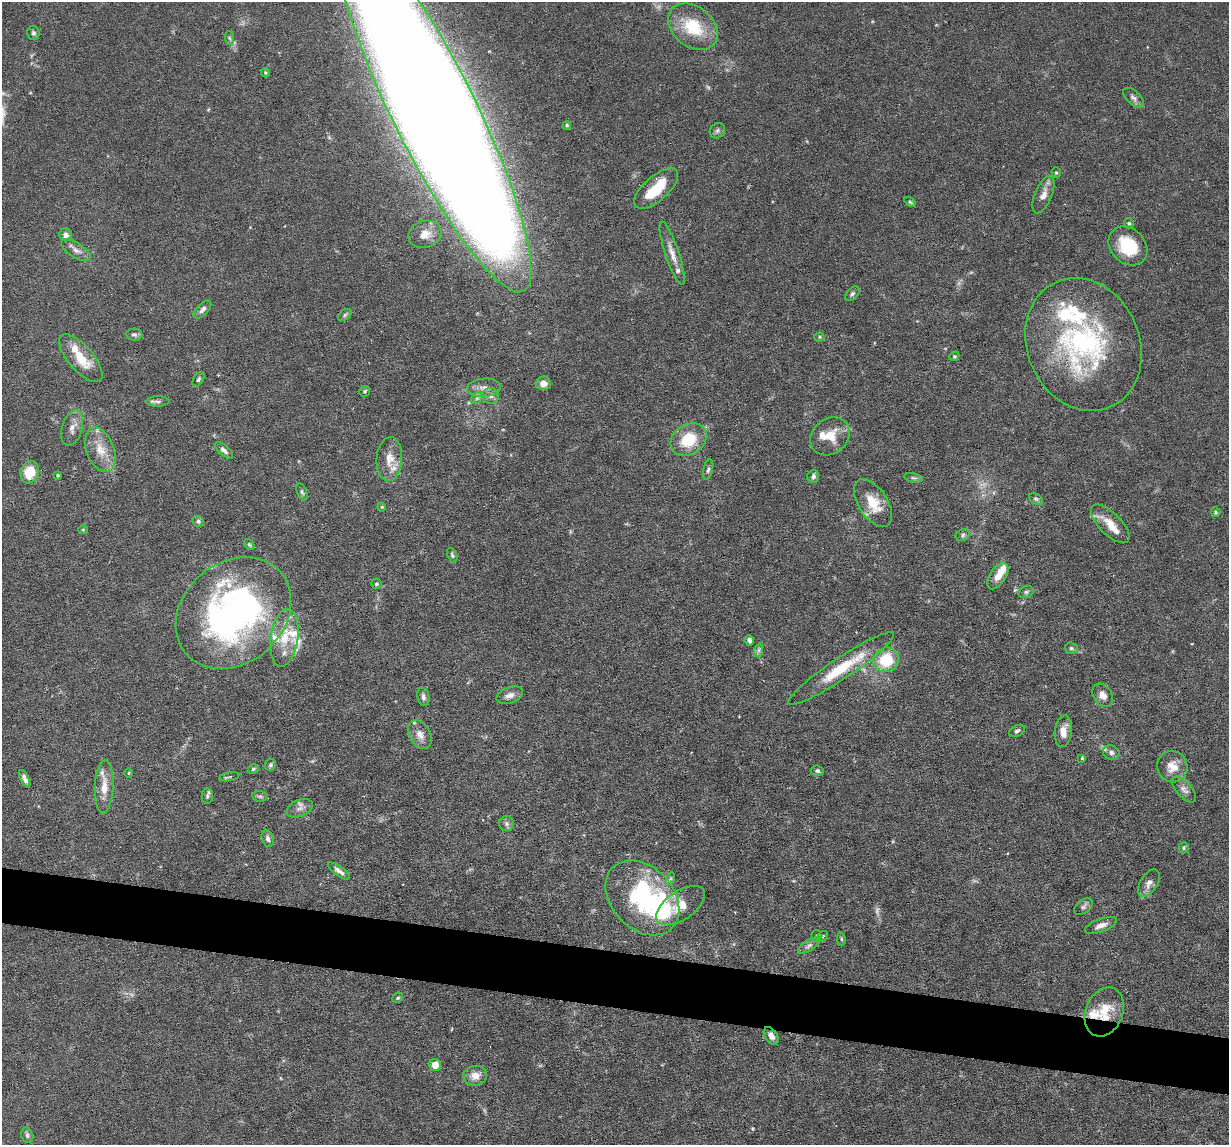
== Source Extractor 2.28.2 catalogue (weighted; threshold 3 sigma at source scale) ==
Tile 6 of 4 x 4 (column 2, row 2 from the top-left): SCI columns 1227-2453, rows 2405-3547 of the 4906 x 4927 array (HDU 1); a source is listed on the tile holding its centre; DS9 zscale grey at full resolution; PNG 1231 x 1147 px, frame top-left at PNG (2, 2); each listed source drawn as its Kron ellipse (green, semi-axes under 4 px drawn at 4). Shown black and unused: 5% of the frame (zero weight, under 3 of 6 exposures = <1% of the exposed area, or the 3 px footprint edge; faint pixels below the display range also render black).
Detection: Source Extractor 2.28.2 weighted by HDU 2 'WHT'; one run over the whole footprint, this tile lists its part. Background 0.0968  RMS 0.0042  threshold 0.0172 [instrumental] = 3 sigma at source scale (4.09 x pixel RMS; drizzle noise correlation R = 1.36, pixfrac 0.8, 0.05/0.05 arcsec/px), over >= 5 px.
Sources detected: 127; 4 too faint to see at this stretch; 2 inside a brighter object's white glare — neither listed nor drawn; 16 inside a brighter listed object's ellipse — not listed separately; the other 105 listed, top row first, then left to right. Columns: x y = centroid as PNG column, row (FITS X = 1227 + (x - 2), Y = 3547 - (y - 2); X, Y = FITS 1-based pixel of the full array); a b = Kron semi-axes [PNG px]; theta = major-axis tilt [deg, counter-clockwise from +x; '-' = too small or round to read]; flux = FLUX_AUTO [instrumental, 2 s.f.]
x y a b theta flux
693 27 27 20 -39 17
33 33 7 6 - 0.98
229 38 7 4 -87 0.66
265 73 5 3 - 0.44
1134 98 13 6 -44 1.6
434 111 201 41 -64 3500
567 125 4 4 - 0.61
717 131 8 7 - 1.1
1056 173 5 4 - 0.51
656 189 27 12 41 14
1043 195 20 8 68 3.2
910 202 6 4 -33 0.59
1129 223 5 5 - 0.6
425 234 17 13 18 4.9
65 235 6 6 - 2
1128 246 21 17 -44 16
76 250 17 7 -31 2.4
672 253 33 7 -71 4.3
852 294 9 5 45 0.95
202 310 11 5 46 1.5
345 315 7 5 38 0.74
134 335 8 6 -5 0.98
819 337 5 4 - 0.47
1083 344 68 56 -66 81
954 356 5 4 - 0.55
81 358 30 12 -49 10
198 379 8 4 58 0.79
543 383 7 7 - 2.9
484 388 17 9 4 3.2
365 391 5 5 - 0.62
491 396 8 8 - 1.7
477 398 6 5 - 0.94
158 402 12 5 1 1.2
72 428 18 10 73 3.2
830 436 21 17 39 8
689 439 19 15 34 13
100 450 23 14 -68 7.6
224 450 11 5 -41 1.4
389 459 22 12 87 5.7
708 470 10 5 77 0.95
30 472 11 9 69 9.5
58 475 4 3 - 0.45
813 476 6 5 - 1.3
914 478 9 4 -12 0.86
302 492 9 5 -68 0.82
1036 499 7 5 -30 0.87
873 503 27 14 -57 9.7
382 507 4 4 - 0.41
1216 512 5 5 - 0.55
198 521 6 5 - 0.85
1110 524 25 11 -45 5.8
83 530 5 4 - 0.45
963 535 7 5 25 0.9
249 544 6 4 -50 0.62
452 555 8 5 -68 0.78
998 576 15 8 57 4.7
376 584 5 5 - 0.69
1026 592 8 5 15 0.89
233 613 63 50 41 160
284 638 29 13 82 11
749 640 5 4 - 1.2
1071 648 6 5 - 0.79
759 650 7 4 72 0.95
886 660 13 12 - 14
841 668 63 10 34 17
510 695 14 8 19 2.2
1103 695 12 9 -58 2.6
423 697 9 6 -79 1.4
1017 731 8 5 29 0.89
1063 731 16 8 83 4
420 735 15 10 -59 3.4
1111 752 8 7 - 1.6
1082 758 4 4 - 0.4
270 765 6 5 - 0.8
1172 767 16 15 - 5.4
253 769 6 4 27 0.6
817 771 6 5 - 0.74
129 773 5 3 - 0.37
229 777 10 3 10 0.56
25 779 9 4 -63 1.4
104 787 26 9 87 6.3
1184 789 16 7 -47 2.1
207 796 7 5 -90 1
260 796 7 5 -7 0.71
300 808 14 8 22 2.2
506 824 7 7 - 1.2
268 838 9 5 -72 1.2
1184 848 6 5 - 0.63
339 871 13 4 -35 1.7
671 878 6 4 71 0.66
1149 883 15 8 58 2.4
642 898 42 31 -46 51
680 906 28 14 34 7.3
1083 907 10 6 37 1.2
1101 925 17 6 20 2.7
816 936 5 5 - 0.6
823 936 6 4 46 0.64
841 939 7 3 -82 0.48
809 945 12 5 33 1.4
398 998 6 4 44 0.6
1104 1012 25 18 67 11
771 1036 10 6 -56 2.5
435 1065 6 6 - 4.6
475 1076 12 10 9 3.9
27 1135 8 5 -71 0.98
Overlapping masked pixels (flux is a lower limit): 1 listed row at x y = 1104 1012
Isophote crosses this tile's border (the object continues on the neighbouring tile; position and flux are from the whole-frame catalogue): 2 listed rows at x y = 693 27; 434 111